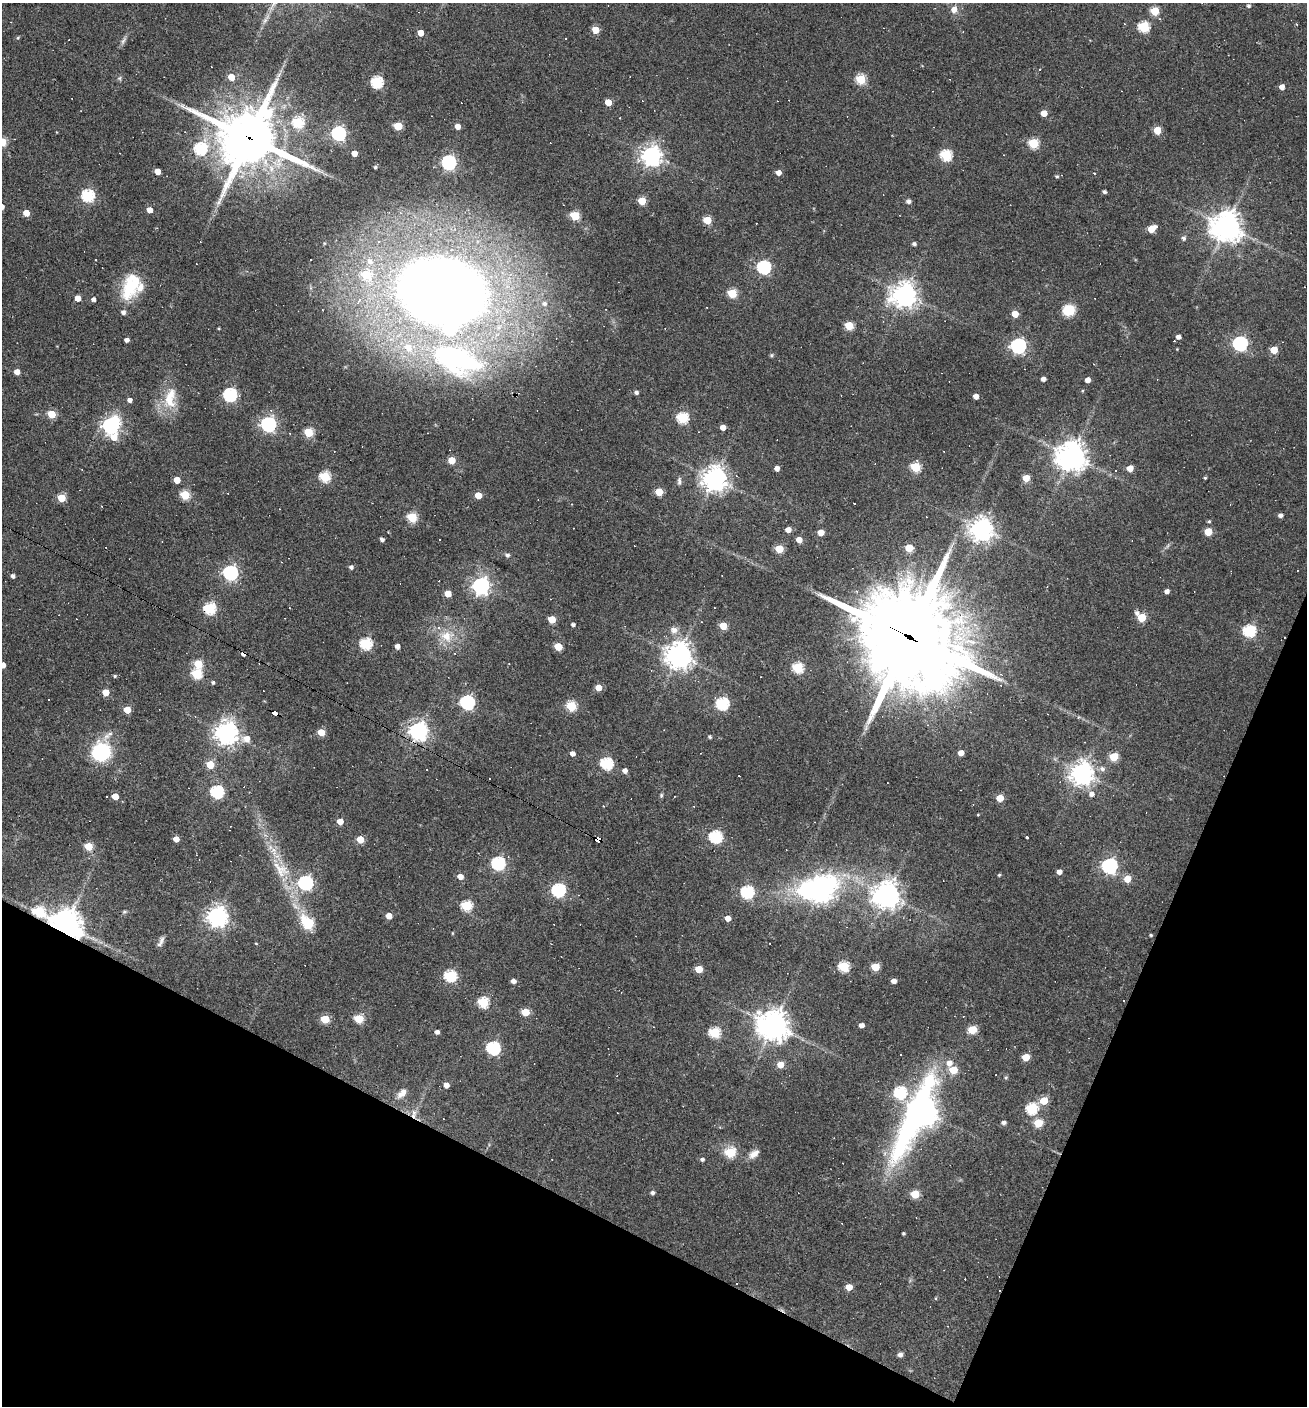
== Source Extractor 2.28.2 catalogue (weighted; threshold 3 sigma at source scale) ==
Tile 15 of 4 x 4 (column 3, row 4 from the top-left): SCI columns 2882-4186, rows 1-1404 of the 5628 x 5617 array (HDU 1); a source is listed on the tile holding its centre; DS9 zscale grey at full resolution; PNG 1309 x 1408 px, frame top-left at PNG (2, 3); no overlay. Shown black and unused: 21% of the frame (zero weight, under 2 of 3 exposures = <1% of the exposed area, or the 3 px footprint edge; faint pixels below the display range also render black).
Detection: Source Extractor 2.28.2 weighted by HDU 2 'WHT'; one run over the whole footprint, this tile lists its part. Background 0.0535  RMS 0.0077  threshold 0.0346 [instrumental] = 3 sigma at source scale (4.5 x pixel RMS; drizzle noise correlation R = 1.50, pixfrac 1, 0.05/0.05 arcsec/px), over >= 5 px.
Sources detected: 288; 2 inside a brighter object's white glare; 42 cosmic-ray / hot-pixel residue — not listed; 4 inside a brighter listed object's ellipse — not listed separately; the other 240 listed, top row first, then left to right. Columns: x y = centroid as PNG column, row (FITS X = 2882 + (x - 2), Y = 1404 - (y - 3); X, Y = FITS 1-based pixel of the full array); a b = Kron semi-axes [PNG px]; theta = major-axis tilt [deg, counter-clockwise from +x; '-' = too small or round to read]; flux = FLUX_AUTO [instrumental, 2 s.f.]
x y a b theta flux
1249 6 4 4 - 1.6
954 10 6 6 - 5.9
1155 11 5 5 - 29
265 20 7 5 46 1.8
1296 24 3 3 - 0.73
1144 27 5 5 - 64
595 30 5 5 - 17
421 33 4 4 - 9.8
18 38 5 4 - 0.95
123 41 13 5 63 2.5
231 77 5 4 - 14
119 78 6 5 - 1.4
861 79 5 5 - 44
377 82 6 5 - 84
1282 87 5 5 - 4.8
608 102 5 4 - 14
1044 113 5 4 - 10
298 122 6 5 - 59
398 126 5 5 - 29
457 126 5 4 - 6.3
1157 130 5 5 - 21
338 133 6 6 - 170
249 138 20 19 - 4800
2 142 5 5 - 34
1033 143 5 5 - 47
200 149 6 6 - 96
354 153 4 4 - 7.8
946 155 6 5 - 73
651 156 7 7 - 490
449 162 6 6 - 180
375 167 3 3 - 1.3
157 171 5 4 - 11
779 173 4 4 - 5.3
1057 176 5 4 - 1.1
1104 192 4 3 - 1.9
88 195 6 6 - 100
642 201 5 5 - 27
909 201 5 5 - 2.7
150 210 4 4 - 8
26 213 5 4 - 11
575 216 5 5 - 40
707 220 5 5 - 26
1226 226 10 9 - 1100
1151 229 7 5 33 16
431 234 5 4 - 0.95
1184 238 6 5 - 2.3
914 244 4 4 - 2
96 260 2 2 - 0.51
370 262 8 7 - 4.5
764 267 6 6 - 130
366 275 8 6 -49 28
131 286 34 18 67 35
441 291 53 38 -10 1500
732 293 5 5 - 42
904 295 8 8 - 710
78 298 4 4 - 9.2
93 299 4 4 - 2.8
544 304 7 6 - 3
1069 310 11 9 18 19
1015 314 5 5 - 12
849 326 5 5 - 32
1178 337 4 4 - 3.1
127 340 4 4 - 3.6
1240 343 6 6 - 170
1018 346 6 6 - 210
1177 349 3 3 - 0.48
1274 350 5 5 - 16
771 355 5 5 - 1.1
458 360 68 36 -20 130
1094 364 3 2 - 1.1
17 372 4 4 - 6.6
1043 379 4 4 - 3.5
1088 380 4 4 - 5
636 393 4 4 - 2.1
230 395 6 6 - 130
976 396 4 4 - 5.8
170 398 33 17 80 22
130 400 4 4 - 3.8
52 414 5 5 - 29
683 418 6 5 - 66
268 424 6 6 - 200
111 426 6 5 - 290
723 427 4 4 - 6.7
308 432 5 5 - 38
114 437 13 10 -64 12
1071 456 9 9 - 1200
451 460 5 5 - 17
915 467 5 5 - 46
777 468 4 4 - 4.1
1130 468 5 4 - 9.7
325 477 5 5 - 61
1026 478 5 5 - 14
1205 478 4 3 - 0.97
715 479 8 8 - 770
177 480 5 4 - 12
679 481 11 5 -90 2.1
659 492 5 5 - 24
185 495 5 5 - 44
478 495 5 4 - 14
61 498 5 5 - 26
854 503 3 2 - 1
1281 515 5 4 - 2.6
412 517 5 5 - 46
1209 521 4 4 - 1
981 529 7 7 - 690
788 530 4 4 - 6
821 532 5 4 - 10
1208 532 5 5 - 19
382 539 4 3 - 2.4
439 540 2 2 - 0.51
799 540 5 4 - 7.5
909 548 5 5 - 22
779 549 5 5 - 28
507 555 5 5 - 2
351 567 4 4 - 2.6
230 573 6 6 - 180
13 576 4 4 - 3.1
481 586 6 6 - 310
1167 591 4 4 - 3.9
448 593 5 4 - 14
209 608 6 6 - 76
1137 613 6 5 - 2.8
1142 617 5 5 - 29
552 619 5 5 - 19
573 625 4 3 - 2
723 626 5 5 - 22
674 630 10 9 - 4.9
1249 631 6 6 - 95
447 636 18 16 -15 16
907 636 40 28 -32 15000
366 644 6 5 - 82
397 646 4 4 - 5
558 646 5 5 - 22
678 655 9 8 - 840
198 664 5 5 - 30
3 665 4 4 - 7.1
798 668 5 5 - 64
197 674 5 5 - 54
115 676 4 3 - 1.2
213 682 5 4 - 1.5
598 688 5 4 - 11
106 692 5 5 - 15
49 699 3 3 - 1
467 702 6 6 - 170
722 704 6 6 - 96
571 706 5 5 - 49
127 710 5 5 - 19
274 713 7 3 -31 110
418 731 7 6 - 420
321 732 5 5 - 16
226 733 7 7 - 680
710 737 4 4 - 1.4
246 739 9 7 -5 7.8
101 752 21 17 64 56
961 753 4 4 - 6.7
572 754 4 4 - 4.6
1114 757 5 5 - 29
607 763 6 6 - 86
210 764 5 5 - 20
1102 769 9 7 -27 3
625 771 5 4 - 4
1082 773 8 7 - 690
217 792 6 6 - 120
1092 794 6 6 - 3.7
661 795 6 4 71 1.1
115 796 5 4 - 13
1000 798 5 5 - 15
604 806 3 2 - 0.57
340 821 4 4 - 8.9
715 837 6 6 - 100
1027 837 3 3 - 4.8
176 839 4 4 - 7.4
360 839 5 5 - 19
598 840 5 4 - 190
88 846 5 5 - 24
498 863 6 6 - 140
1109 866 6 6 - 200
281 870 30 17 -45 23
1059 872 4 4 - 4.9
999 875 4 4 - 0.89
460 876 5 5 - 6.7
1127 879 5 5 - 13
305 883 6 6 - 170
558 890 6 6 - 140
820 891 14 11 4 560
747 892 6 6 - 100
578 895 3 2 - 0.43
887 895 9 8 - 870
466 906 6 5 - 59
39 911 7 5 -26 60
124 912 6 4 18 1.1
217 916 7 7 - 510
389 916 5 4 - 9.2
728 918 4 4 - 7.3
308 923 8 6 -40 44
65 925 10 9 - 1200
452 933 4 3 - 0.57
1151 935 4 3 - 1
161 940 13 6 68 3.1
256 943 4 3 - 0.61
844 967 5 5 - 60
875 967 5 5 - 24
699 969 5 5 - 19
450 976 6 5 - 86
513 981 4 4 - 4.2
894 981 4 4 - 5.1
483 1002 6 5 - 62
525 1012 5 5 - 23
325 1019 5 5 - 30
359 1019 5 5 - 36
773 1025 10 9 - 1100
861 1025 4 4 - 4.2
972 1030 5 5 - 29
437 1032 4 4 - 3
714 1032 6 5 - 64
493 1048 6 6 - 130
901 1054 3 3 - 1.3
1026 1057 5 5 - 16
949 1063 7 6 - 5.5
780 1065 5 5 - 12
953 1070 5 5 - 20
1006 1077 5 3 - 0.85
446 1085 4 4 - 5.9
402 1093 15 8 46 5.6
900 1093 6 6 - 83
1044 1100 5 5 - 22
1032 1108 6 5 - 71
414 1114 14 6 85 4.7
924 1114 34 14 58 800
1004 1123 5 4 - 2.9
1038 1123 5 5 - 28
730 1152 6 5 - 44
754 1154 14 8 36 5.8
702 1159 5 4 - 2
652 1193 4 4 - 2.3
915 1194 5 5 - 26
904 1233 3 3 - 1.2
849 1287 5 5 - 12
936 1298 4 3 - 0.88
900 1355 5 4 - 3.7
Overlapping masked pixels (flux is a lower limit): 9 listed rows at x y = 249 138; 209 608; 907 636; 274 713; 418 731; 598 840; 39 911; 65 925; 414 1114
Isophote crosses this tile's border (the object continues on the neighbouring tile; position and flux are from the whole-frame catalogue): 2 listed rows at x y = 2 142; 3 665